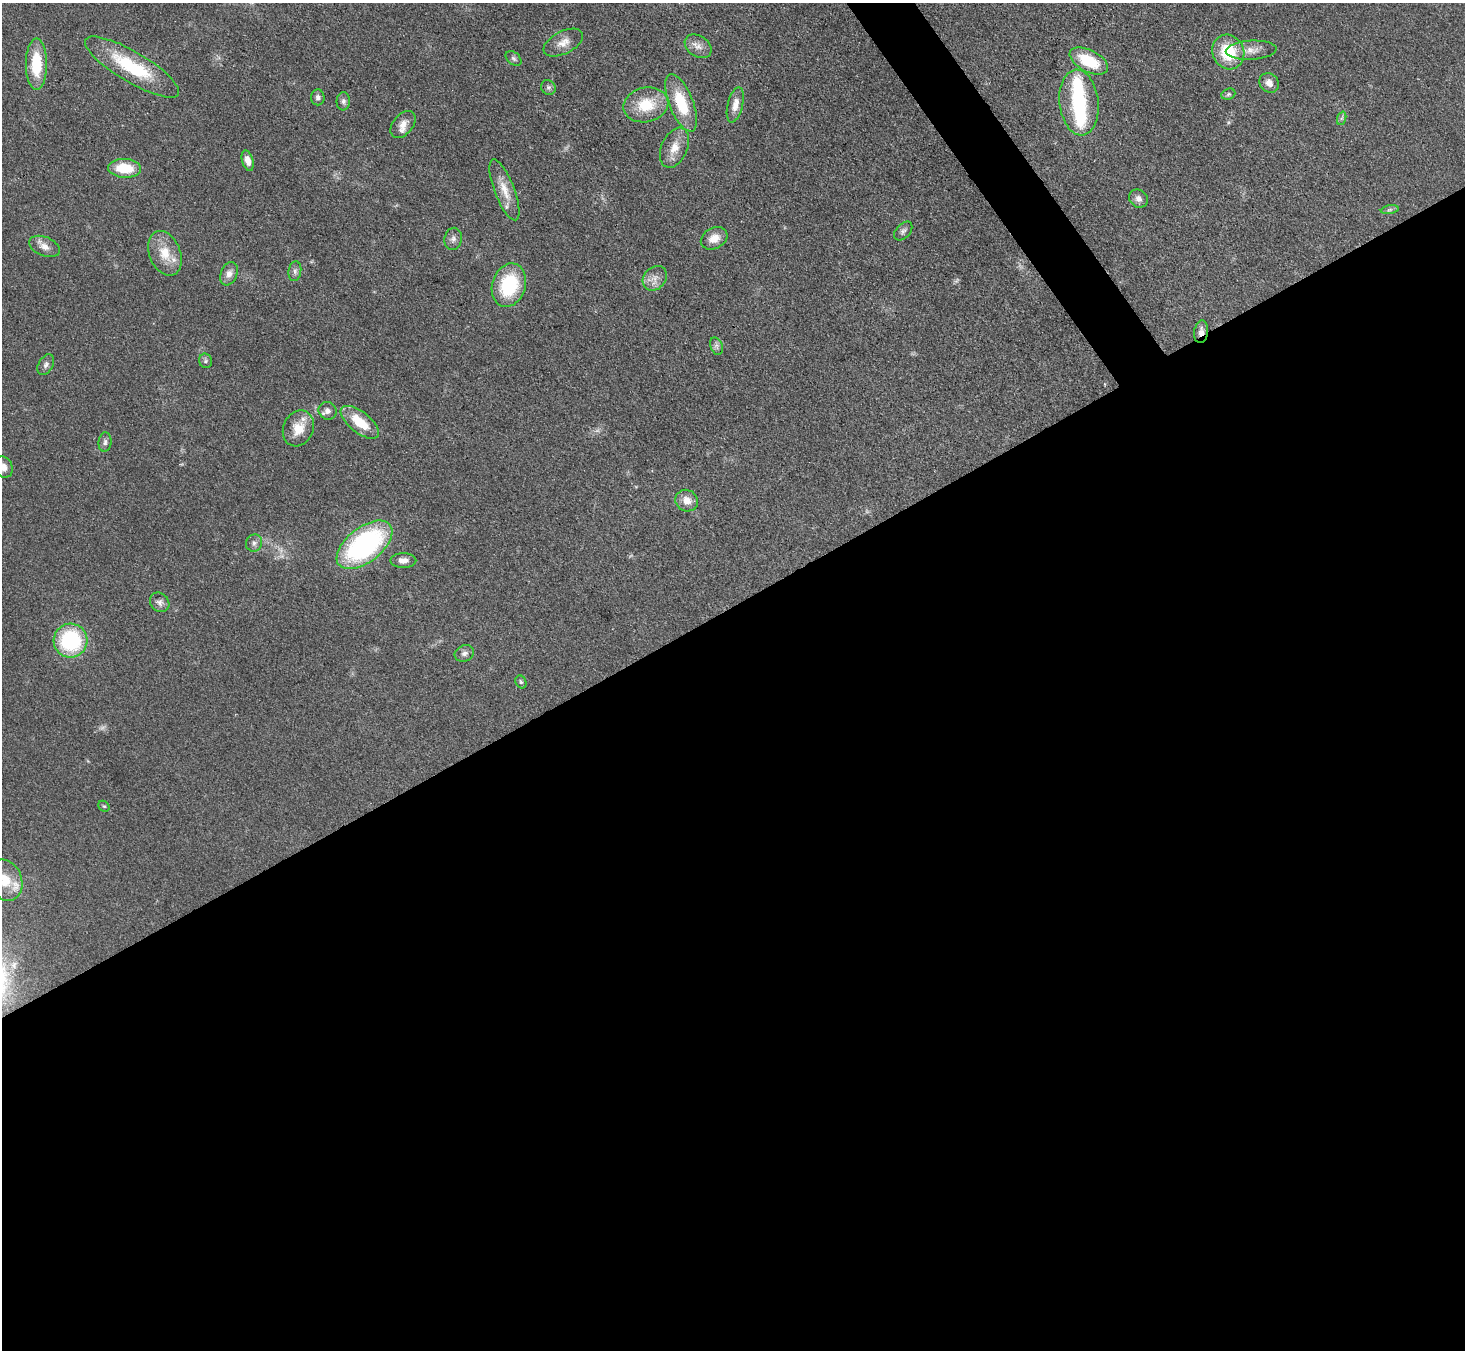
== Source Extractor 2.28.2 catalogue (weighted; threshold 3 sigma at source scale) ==
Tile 15 of 4 x 4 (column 3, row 4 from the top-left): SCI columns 2926-4388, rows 297-1644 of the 5852 x 5845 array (HDU 1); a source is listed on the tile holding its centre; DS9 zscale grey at full resolution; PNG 1467 x 1352 px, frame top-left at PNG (2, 3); each listed source drawn as its Kron ellipse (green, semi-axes under 4 px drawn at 4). Shown black and unused: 57% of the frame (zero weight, under 3 of 4 exposures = <1% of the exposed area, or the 3 px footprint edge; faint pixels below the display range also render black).
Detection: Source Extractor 2.28.2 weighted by HDU 2 'WHT'; one run over the whole footprint, this tile lists its part. Background 0.0759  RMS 0.0066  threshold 0.0299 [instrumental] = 3 sigma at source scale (4.5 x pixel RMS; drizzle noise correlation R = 1.50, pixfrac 1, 0.05/0.05 arcsec/px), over >= 5 px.
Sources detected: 59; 1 too faint to see at this stretch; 2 inside a brighter object's white glare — neither listed nor drawn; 3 inside a brighter listed object's ellipse — not listed separately; the other 53 listed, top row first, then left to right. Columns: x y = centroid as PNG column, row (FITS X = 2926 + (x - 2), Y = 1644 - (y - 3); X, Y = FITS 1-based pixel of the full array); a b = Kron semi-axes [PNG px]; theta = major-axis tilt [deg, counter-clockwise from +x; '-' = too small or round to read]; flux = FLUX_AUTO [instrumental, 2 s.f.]
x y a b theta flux
563 43 21 11 26 7.7
698 46 14 10 -34 5.1
1251 50 25 9 3 7
1228 52 18 15 -64 27
514 58 9 6 -40 1.8
1089 61 21 11 -27 25
36 64 26 10 -90 25
132 67 54 15 -31 43
1269 83 10 9 - 4.8
548 87 8 7 - 1.8
1228 94 7 5 22 1.4
318 97 8 6 86 2.2
343 101 9 6 87 2
681 103 30 12 -68 29
1079 103 33 19 -83 45
646 105 23 17 12 23
735 105 18 7 76 6.3
1342 118 7 4 71 1.3
403 124 15 10 50 5.5
674 148 21 13 66 10
248 161 10 5 -73 4.6
125 168 16 9 -4 19
504 190 32 10 -69 11
1138 199 10 8 -39 3.3
1390 210 9 4 9 1.5
903 231 11 7 48 2.5
714 238 14 10 27 8
453 239 11 8 78 3
44 246 16 9 -23 5.5
165 253 23 15 -69 15
295 271 10 6 81 2.4
229 274 12 8 67 4.2
655 278 13 11 46 5.9
509 285 22 16 72 42
1201 332 11 7 81 4
716 346 9 6 -68 2
205 361 7 6 - 1.5
46 365 11 7 60 2.6
327 411 9 8 - 3.6
360 422 23 10 -38 19
298 428 18 15 65 12
105 442 10 6 84 2.2
3 467 11 9 -65 4.9
687 501 12 10 -32 6.8
254 543 9 8 - 2.6
364 545 32 17 38 120
403 560 13 7 0 4.2
160 602 10 9 - 3.2
70 641 17 17 - 60
464 653 10 8 25 2.7
521 682 7 5 -63 1.1
104 806 6 5 - 0.94
5 880 21 16 -67 14
Overlapping masked pixels (flux is a lower limit): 2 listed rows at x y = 132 67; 1201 332
Isophote crosses this tile's border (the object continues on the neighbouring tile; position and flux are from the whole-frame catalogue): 2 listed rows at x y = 3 467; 5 880